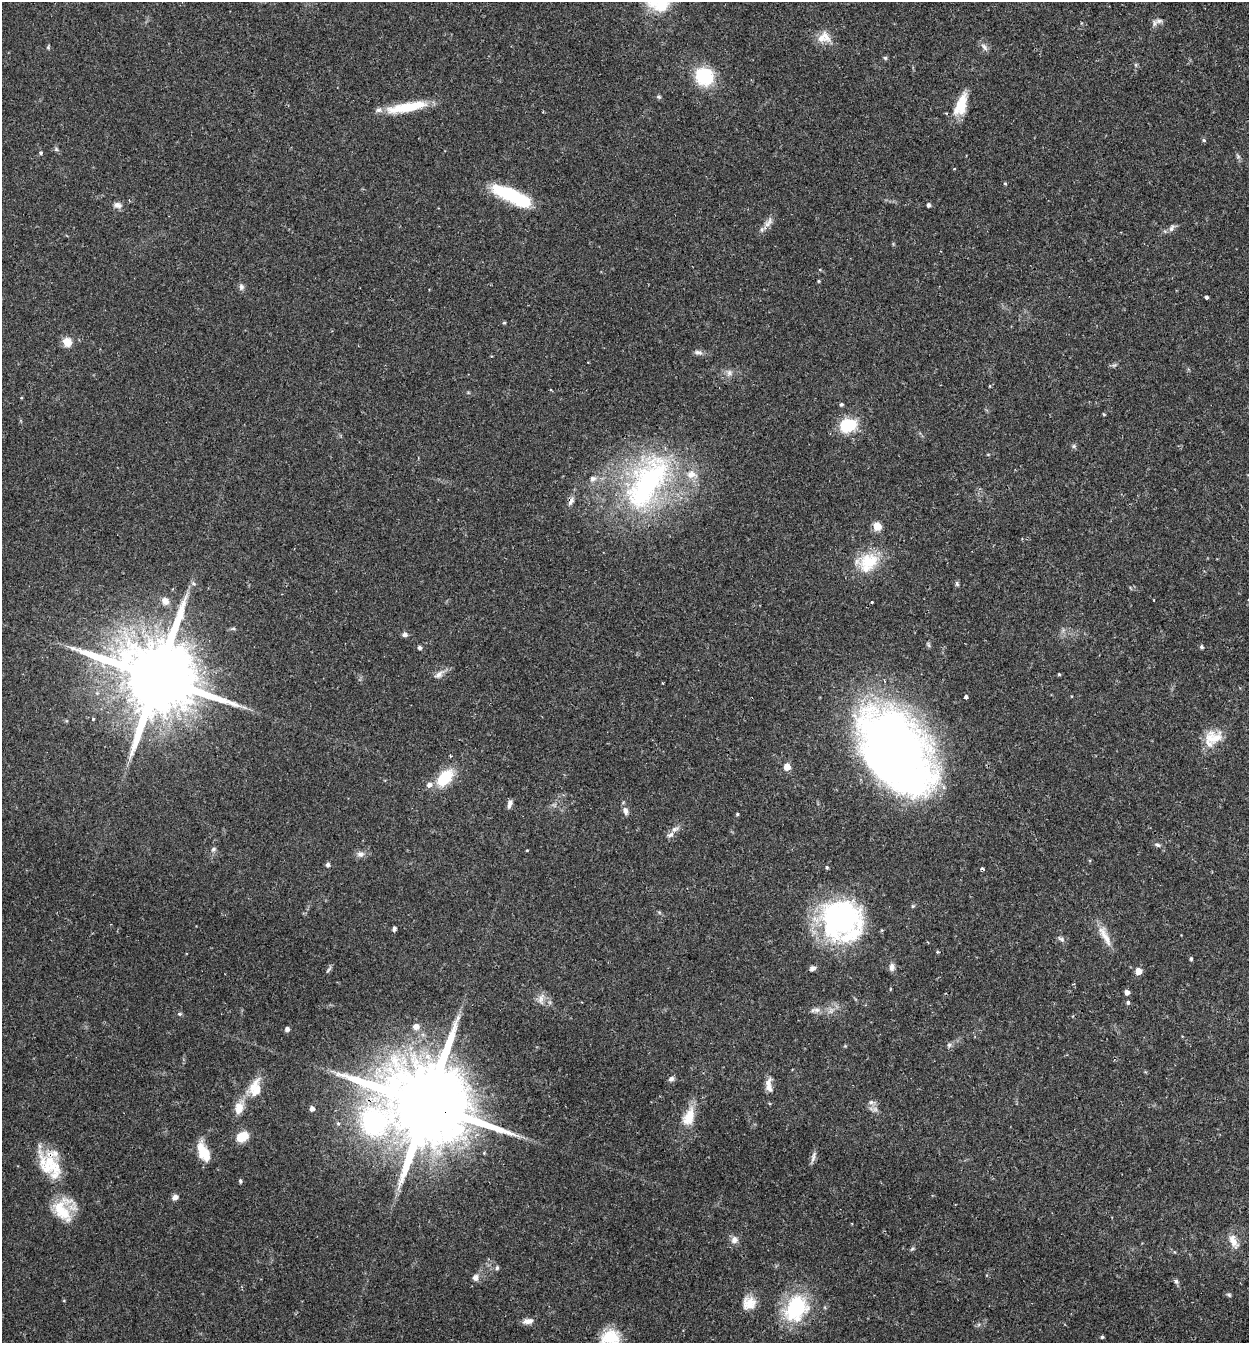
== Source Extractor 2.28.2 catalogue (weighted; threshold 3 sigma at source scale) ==
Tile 6 of 4 x 4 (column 2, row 2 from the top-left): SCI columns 1438-2684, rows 2712-4052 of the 5497 x 5417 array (HDU 1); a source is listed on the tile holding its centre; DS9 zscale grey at full resolution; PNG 1251 x 1345 px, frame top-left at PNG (2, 2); no overlay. Shown black and unused: <1% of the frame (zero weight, under 2 of 3 exposures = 3% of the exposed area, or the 3 px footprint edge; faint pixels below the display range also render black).
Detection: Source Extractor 2.28.2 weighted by HDU 2 'WHT'; one run over the whole footprint, this tile lists its part. Background 0.0653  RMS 0.0051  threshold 0.023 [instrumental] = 3 sigma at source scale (4.5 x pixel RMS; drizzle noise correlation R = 1.50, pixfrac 1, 0.05/0.05 arcsec/px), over >= 5 px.
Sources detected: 127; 1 too faint to see at this stretch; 1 inside a brighter object's white glare — not listed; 11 inside a brighter listed object's ellipse — not listed separately; the other 114 listed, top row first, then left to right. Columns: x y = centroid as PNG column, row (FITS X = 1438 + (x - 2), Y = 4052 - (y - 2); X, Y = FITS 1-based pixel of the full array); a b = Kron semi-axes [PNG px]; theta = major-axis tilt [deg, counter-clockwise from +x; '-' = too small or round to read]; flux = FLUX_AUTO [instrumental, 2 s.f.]
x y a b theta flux
1159 21 12 6 18 2
821 38 13 11 63 4.8
984 47 12 6 -53 2
885 58 6 4 -44 0.79
704 76 13 12 - 38
659 97 6 5 - 0.81
961 104 30 12 64 11
407 107 46 10 11 20
1204 140 5 4 - 0.77
56 149 6 4 -47 0.86
41 153 4 3 - 0.98
1238 156 7 5 -46 0.94
1005 184 4 4 - 0.57
514 197 42 12 -25 39
118 205 12 7 -15 2.4
928 205 4 4 - 1.5
768 222 18 8 56 3.4
1172 228 11 7 57 1.8
820 269 5 3 - 0.42
819 281 5 3 - 0.44
241 287 9 7 -76 1.6
1206 297 4 3 - 2.8
504 322 4 4 - 0.61
67 342 9 8 - 6.5
698 352 13 6 -11 1.8
1114 365 7 4 18 0.86
729 373 10 7 72 2.1
990 386 5 3 - 0.35
841 404 4 4 - 0.97
1104 414 4 3 - 0.49
848 425 19 15 17 18
1074 446 6 5 - 0.89
593 479 8 7 - 2
647 482 90 43 59 110
571 501 12 6 61 2.3
877 526 5 5 - 16
869 561 34 20 3 17
193 583 7 6 - 1.4
957 584 7 5 -74 0.93
1154 600 3 2 - 0.35
165 601 10 9 - 3.2
872 602 3 3 - 0.66
233 628 6 4 -1 0.74
405 634 6 6 - 1.6
1201 647 5 5 - 0.94
419 648 5 4 - 1.2
439 674 15 8 37 3.2
1059 674 4 4 - 0.58
158 677 24 19 -22 7800
966 697 4 3 - 3.8
244 707 7 4 -19 1.2
93 719 3 3 - 0.78
1213 738 25 19 11 11
893 749 82 54 -54 390
787 767 5 5 - 7.3
445 778 23 13 48 17
510 804 11 5 74 1.9
625 811 11 7 -81 2.3
737 814 4 4 - 0.57
675 829 11 6 23 2.1
1157 845 8 5 -23 1.3
213 849 8 6 49 1.3
527 850 4 3 - 0.38
360 854 10 9 - 2.5
328 864 4 4 - 1.6
827 868 4 4 - 0.78
982 869 4 3 - 1.9
913 906 6 5 - 0.69
841 918 44 41 20 95
394 928 4 4 - 1.5
1105 936 33 9 -61 6.8
1061 939 10 5 -31 1.4
938 952 4 3 - 0.58
1191 959 4 4 - 0.83
892 967 10 6 88 2.3
812 968 8 6 24 1.6
329 969 11 4 54 1
1138 971 5 5 - 5.6
890 989 5 3 - 0.42
1127 992 5 5 - 2.1
541 999 16 8 82 3.4
1128 1002 5 5 - 0.99
817 1010 11 7 -2 2.3
179 1014 5 5 - 0.73
416 1026 7 7 - 3.3
287 1029 4 4 - 2.1
949 1045 6 6 - 1.1
671 1079 7 6 - 1.8
768 1083 19 8 75 3.4
256 1091 29 16 63 9.8
871 1102 8 6 2 1.5
428 1105 32 20 -15 11000
312 1109 5 5 - 2.2
689 1117 28 14 69 10
242 1137 10 8 30 12
204 1152 22 11 -66 12
813 1157 17 5 75 2.1
52 1164 50 19 -57 23
240 1181 6 4 -76 0.77
175 1197 7 6 - 2.2
62 1210 33 23 -82 18
734 1240 10 9 - 2.9
1233 1241 21 9 -63 5
912 1249 7 4 44 0.79
497 1268 5 5 - 1.1
475 1277 9 8 - 2.3
1176 1281 7 5 -73 1.1
1229 1295 7 4 -30 0.78
64 1301 4 3 - 0.4
749 1303 18 17 - 7.6
796 1308 34 26 60 36
528 1321 15 7 9 3
1102 1337 4 4 - 0.76
610 1338 24 20 1 16
Overlapping masked pixels (flux is a lower limit): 3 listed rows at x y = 571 501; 428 1105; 52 1164
Isophote crosses this tile's border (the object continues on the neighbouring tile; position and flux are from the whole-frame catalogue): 1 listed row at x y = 610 1338